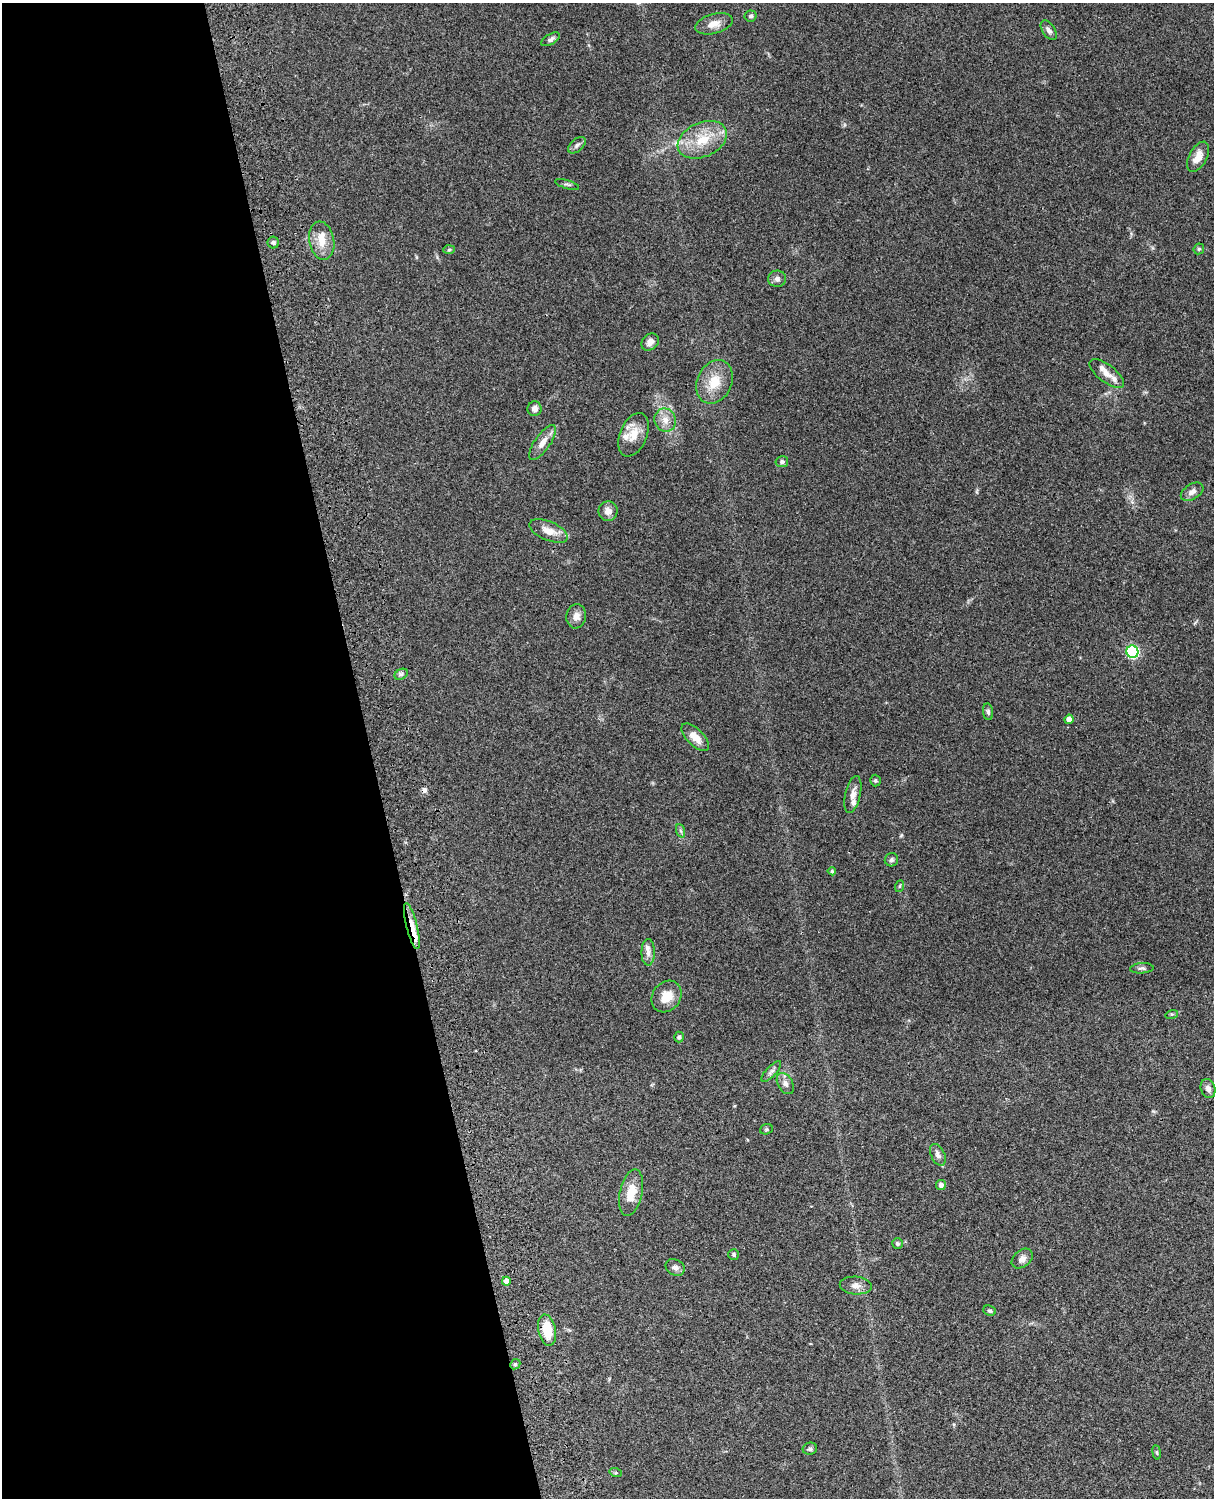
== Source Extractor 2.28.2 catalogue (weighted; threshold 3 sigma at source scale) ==
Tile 5 of 4 x 3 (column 1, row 2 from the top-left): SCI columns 121-1332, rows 1773-3268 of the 5087 x 4927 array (HDU 1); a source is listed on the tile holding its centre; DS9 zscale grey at full resolution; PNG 1216 x 1500 px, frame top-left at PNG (2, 3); each listed source drawn as its Kron ellipse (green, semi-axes under 4 px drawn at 4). Shown black and unused: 31% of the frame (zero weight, under 3 of 4 exposures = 6% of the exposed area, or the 3 px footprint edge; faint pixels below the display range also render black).
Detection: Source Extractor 2.28.2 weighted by HDU 2 'WHT'; one run over the whole footprint, this tile lists its part. Background 0.103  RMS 0.0065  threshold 0.0292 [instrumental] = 3 sigma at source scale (4.5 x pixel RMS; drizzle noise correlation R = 1.50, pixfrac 1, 0.05/0.05 arcsec/px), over >= 5 px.
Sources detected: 67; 1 cosmic-ray / hot-pixel residue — neither listed nor drawn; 5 inside a brighter listed object's ellipse — not listed separately; the other 61 listed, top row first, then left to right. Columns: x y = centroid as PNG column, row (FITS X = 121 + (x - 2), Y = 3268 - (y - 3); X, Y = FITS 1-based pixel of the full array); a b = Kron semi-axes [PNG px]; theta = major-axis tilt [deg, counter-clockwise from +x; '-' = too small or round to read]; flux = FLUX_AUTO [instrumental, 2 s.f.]
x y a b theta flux
751 16 6 5 - 1.4
714 24 19 9 15 6.3
1049 30 11 6 -57 2.7
551 39 10 5 31 2
702 140 26 17 24 19
577 145 10 6 41 2
1198 157 16 8 61 7.1
567 184 12 2 -17 0.88
322 241 19 12 -80 9.3
273 243 6 5 - 1.5
1199 249 6 5 - 0.95
449 250 6 4 3 0.86
777 279 9 8 - 2.4
650 342 9 7 40 3.1
1107 374 20 8 -37 6.3
714 382 22 17 65 14
535 409 7 7 - 3.4
665 420 12 10 -70 5.6
633 435 23 13 68 9.8
542 442 20 8 55 5.9
782 462 6 5 - 1.5
1192 492 12 7 32 3.1
608 511 9 9 - 3.8
549 531 20 9 -23 7.3
576 616 12 10 81 4.5
1132 652 6 6 - 75
401 674 7 5 29 1.4
988 712 8 5 -82 1.4
1069 719 5 4 - 3.4
695 737 17 8 -45 6.6
875 781 6 5 - 1.1
853 795 19 7 77 4.5
681 831 7 4 -71 1.2
891 860 7 6 - 1.6
832 871 4 4 - 0.89
900 886 6 4 70 0.84
412 926 24 5 -76 9.3
648 952 13 6 -90 3.8
1142 968 12 5 4 1.6
666 996 17 14 51 10
1172 1014 6 4 17 0.81
679 1037 5 4 - 0.98
771 1071 13 5 47 2.2
785 1084 11 7 -59 2.8
1208 1089 9 7 -69 2.7
766 1129 6 5 - 0.94
938 1155 12 7 -65 2.6
941 1185 5 5 - 2.7
631 1193 23 11 77 12
897 1244 5 5 - 0.98
734 1255 5 5 - 1.1
1022 1259 12 8 40 3.1
675 1267 10 8 -26 2.8
506 1281 4 4 - 4.2
856 1285 16 9 -4 4.2
990 1311 6 5 - 1.1
547 1330 16 8 -79 16
515 1364 5 4 - 0.9
810 1449 7 6 - 1.5
1157 1452 7 3 -81 0.81
616 1473 6 4 -18 0.86
Overlapping masked pixels (flux is a lower limit): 1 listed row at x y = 412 926